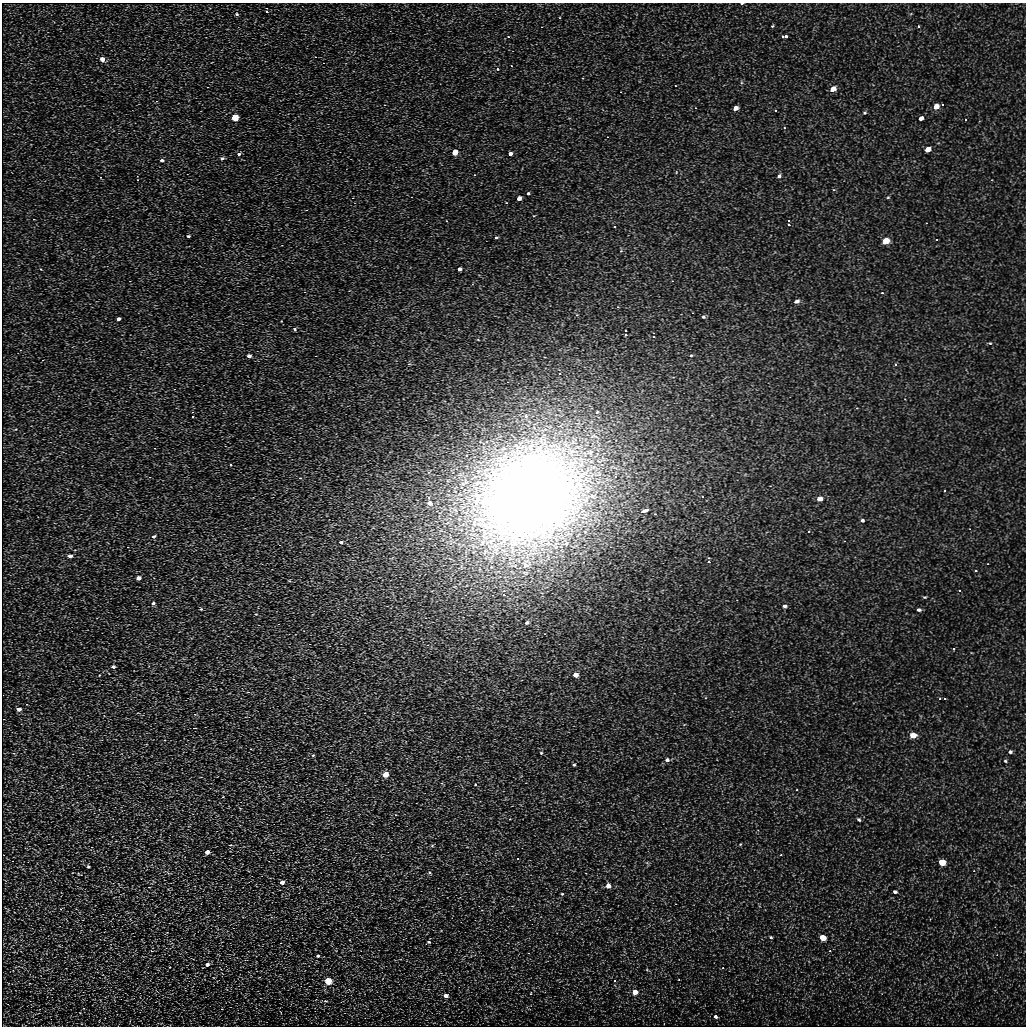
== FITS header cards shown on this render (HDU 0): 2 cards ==
NAXIS1  =                 1024
NAXIS2  =                 1024

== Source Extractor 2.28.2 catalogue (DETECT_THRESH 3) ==
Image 1024 x 1024 px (HDU 0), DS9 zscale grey, 1 PNG px = 1 image px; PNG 1028 x 1028 px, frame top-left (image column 1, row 1024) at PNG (2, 3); no overlay
Background 4.45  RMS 4.2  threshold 12.5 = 3 sigma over >= 5 px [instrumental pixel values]
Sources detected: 171; all 171 listed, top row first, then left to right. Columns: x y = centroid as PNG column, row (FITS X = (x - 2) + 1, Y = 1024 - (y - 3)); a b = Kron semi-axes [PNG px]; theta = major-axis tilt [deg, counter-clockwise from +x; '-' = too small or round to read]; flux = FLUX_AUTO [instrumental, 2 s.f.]
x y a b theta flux
742 3 5 2 - 350
266 12 3 3 - 23000
237 14 6 5 - 570
559 18 3 2 - 310
772 26 5 4 - 330
918 26 4 4 - 430
508 37 4 3 - 230
785 37 4 3 - 2400
315 57 4 3 - 310
102 59 4 4 - 2700
323 63 4 3 - 420
511 66 3 2 - 430
497 69 3 3 - 610
675 86 3 3 - 240
207 87 4 3 - 270
833 89 5 4 - 4900
156 101 3 2 - 480
384 105 3 3 - 210
942 105 3 3 - 330
936 107 5 4 - 3900
695 108 3 2 - 200
735 108 4 4 - 2200
775 111 3 3 - 930
865 113 6 5 - 480
235 118 4 4 - 32000
921 118 5 4 - 1400
965 120 3 3 - 320
927 150 5 4 - 4100
455 153 4 4 - 13000
239 154 5 4 - 630
510 154 4 3 - 2000
222 158 5 4 - 650
162 160 4 3 - 830
474 175 3 2 - 420
779 176 5 4 - 790
100 177 3 2 - 500
137 180 3 3 - 250
834 190 4 4 - 310
528 193 4 3 - 370
888 197 5 3 - 240
519 199 4 3 - 2200
506 203 4 3 - 240
306 210 3 2 - 160
534 216 4 3 - 300
34 219 2 2 - 190
446 221 3 2 - 460
788 225 3 3 - 54000
614 227 3 2 - 420
188 236 4 3 - 490
496 238 4 4 - 500
936 240 3 2 - 280
885 241 5 4 - 12000
621 251 5 4 - 350
459 269 4 3 - 1900
305 292 3 2 - 280
882 293 4 3 - 270
797 301 5 4 - 1500
618 307 3 3 - 220
703 317 5 4 - 580
118 319 4 3 - 1300
294 329 3 3 - 2600
625 335 3 3 - 45000
653 337 3 3 - 3900
990 343 6 5 - 490
691 355 4 4 - 360
249 356 4 3 - 2200
895 365 4 4 - 460
559 374 3 3 - 3700
193 416 3 3 - 15000
526 416 6 5 - 880
155 448 3 3 - 180
590 452 14 12 -17 4900
150 477 4 3 - 340
615 477 6 5 - 620
300 478 4 3 - 400
542 482 3 3 - 3600
944 491 3 2 - 240
529 496 131 101 34 430000
702 497 3 3 - 330
429 498 3 3 - 1300
819 499 4 4 - 4000
429 503 4 3 - 3900
645 511 7 3 20 2200
862 520 5 4 - 660
809 532 3 3 - 650
154 536 5 4 - 690
341 542 4 3 - 590
566 543 7 6 - 920
128 547 3 3 - 220
70 556 4 4 - 1900
709 562 3 3 - 20000
525 565 9 8 - 1600
491 567 5 4 - 670
976 571 3 3 - 3500
139 578 4 3 - 4200
960 591 3 3 - 720
504 595 3 3 - 36000
925 597 5 4 - 340
153 603 4 4 - 1000
784 606 5 4 - 880
201 609 4 4 - 440
919 610 5 4 - 710
256 614 4 4 - 310
426 618 3 2 - 240
527 623 4 3 - 700
279 624 3 2 - 260
954 649 3 3 - 420
113 666 4 3 - 1200
575 675 4 4 - 4300
248 692 4 3 - 430
940 698 4 3 - 220
945 699 3 2 - 450
19 709 4 4 - 1800
365 713 3 2 - 300
195 728 3 2 - 220
913 735 5 4 - 7100
165 740 3 3 - 310
251 749 3 2 - 180
1010 752 6 5 - 610
14 753 5 4 - 580
541 753 5 4 - 390
313 755 4 4 - 400
667 760 6 5 - 1100
1005 761 5 4 - 380
574 765 3 3 - 470
385 774 4 4 - 15000
442 783 4 4 - 380
475 784 4 4 - 310
223 797 3 2 - 560
396 815 3 3 - 250
510 819 3 3 - 320
859 819 5 4 - 470
740 844 4 4 - 260
230 845 5 4 - 390
432 846 5 5 - 420
92 847 4 4 - 330
207 852 4 3 - 4700
781 855 3 3 - 240
518 859 3 3 - 800
942 862 5 4 - 16000
647 863 7 4 -19 430
88 866 6 6 - 580
168 873 7 4 -52 510
430 873 7 5 -41 510
79 874 8 5 -21 620
282 882 4 3 - 2800
608 886 4 4 - 3000
149 887 5 4 - 460
895 892 5 4 - 720
562 894 4 4 - 390
61 909 5 4 - 480
771 937 4 3 - 300
822 937 5 4 - 9800
429 942 6 5 - 540
281 943 4 4 - 300
152 951 5 4 - 330
830 951 4 4 - 330
318 956 5 5 - 710
207 964 5 4 - 1400
170 967 4 4 - 340
723 968 3 3 - 390
647 970 6 3 -19 310
328 981 4 4 - 29000
615 981 3 3 - 810
635 992 4 4 - 4400
531 993 4 3 - 200
446 996 5 4 - 1900
326 1001 7 5 -18 640
84 1008 3 2 - 450
222 1009 3 3 - 930
715 1017 5 4 - 820
At the frame edge (FLAGS 8, measured only in part): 1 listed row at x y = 742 3